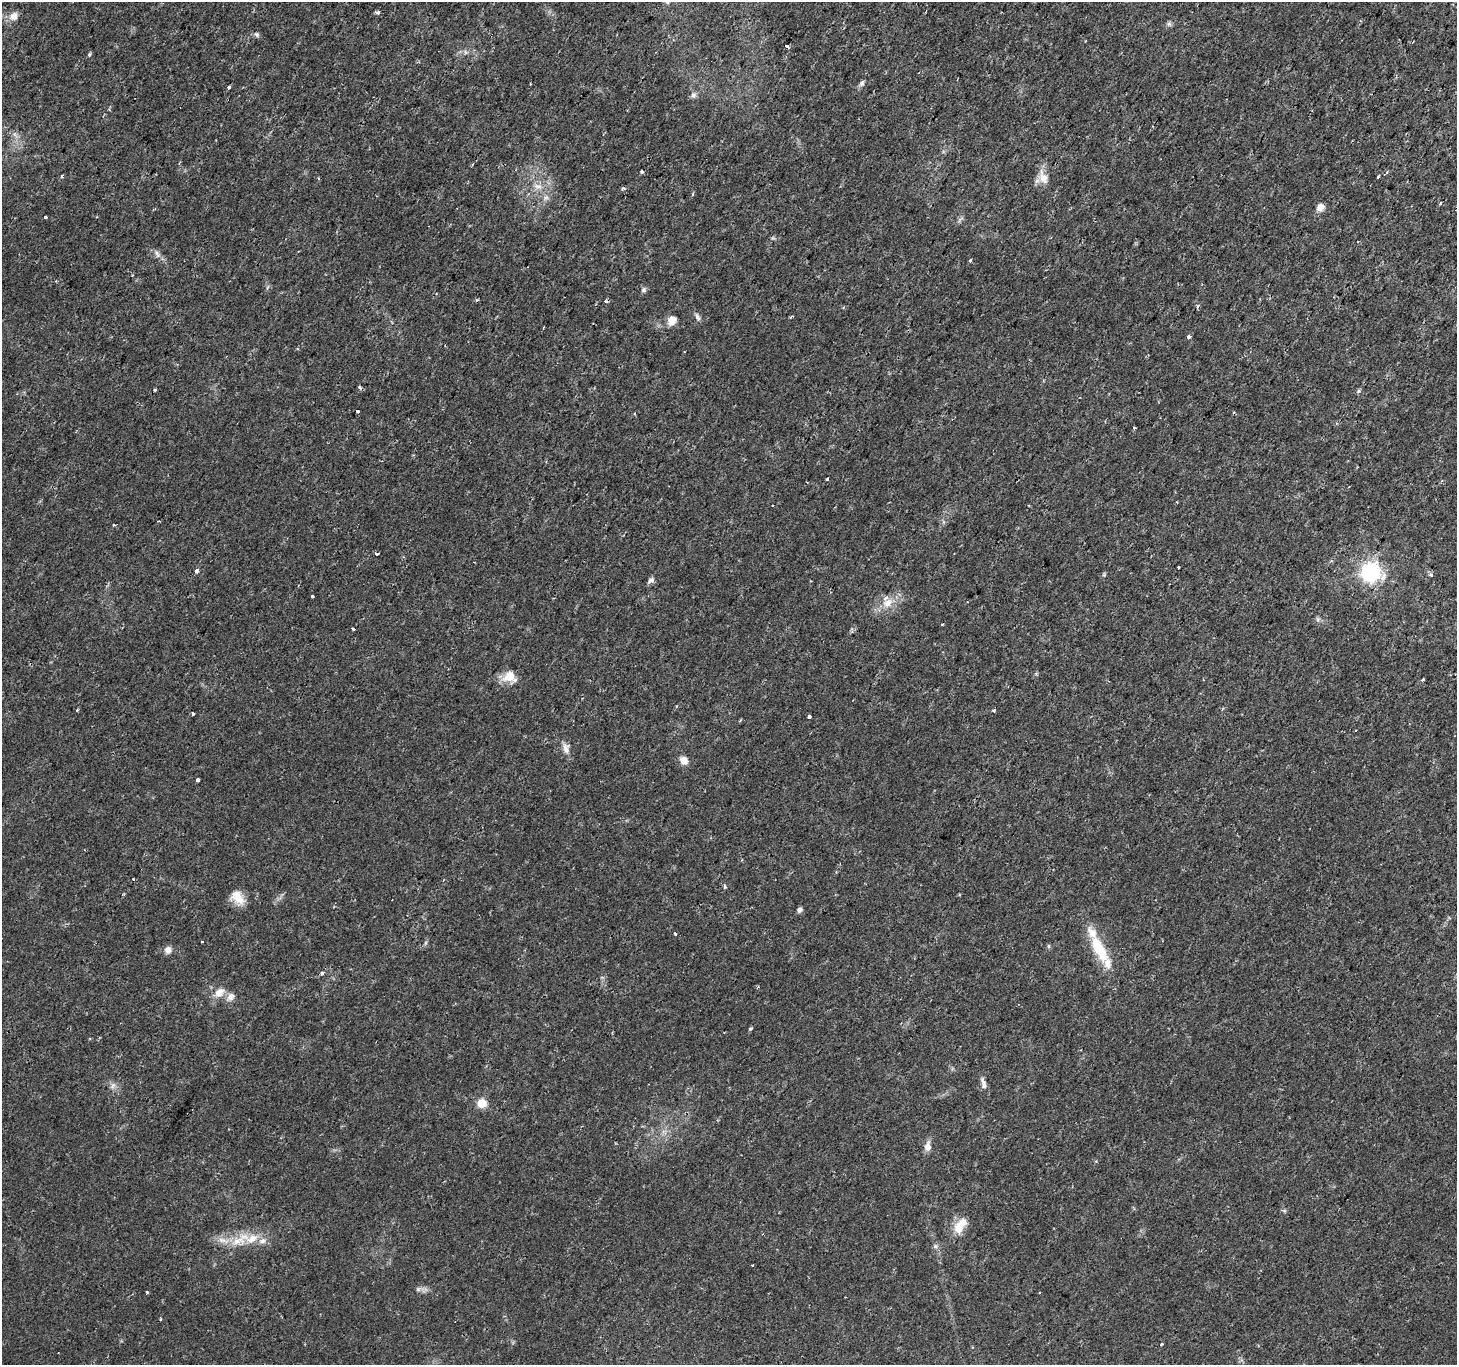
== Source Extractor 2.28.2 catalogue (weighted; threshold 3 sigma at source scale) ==
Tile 10 of 4 x 4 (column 2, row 3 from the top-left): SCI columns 1455-2909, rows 1559-2921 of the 5824 x 5908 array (HDU 1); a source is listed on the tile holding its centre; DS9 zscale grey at full resolution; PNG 1459 x 1367 px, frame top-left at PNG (2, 2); no overlay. Shown black and unused: <1% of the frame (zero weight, under 2 of 3 exposures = <1% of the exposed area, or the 3 px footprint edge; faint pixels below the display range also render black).
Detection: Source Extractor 2.28.2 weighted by HDU 2 'WHT'; one run over the whole footprint, this tile lists its part. Background 0.0109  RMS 0.0027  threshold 0.0119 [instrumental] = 3 sigma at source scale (4.5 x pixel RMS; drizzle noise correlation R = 1.50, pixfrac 1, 0.0396/0.0396 arcsec/px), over >= 5 px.
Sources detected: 94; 1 too faint to see at this stretch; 1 inside a brighter object's white glare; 2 cosmic-ray / hot-pixel residue — not listed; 4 inside a brighter listed object's ellipse — not listed separately; the other 86 listed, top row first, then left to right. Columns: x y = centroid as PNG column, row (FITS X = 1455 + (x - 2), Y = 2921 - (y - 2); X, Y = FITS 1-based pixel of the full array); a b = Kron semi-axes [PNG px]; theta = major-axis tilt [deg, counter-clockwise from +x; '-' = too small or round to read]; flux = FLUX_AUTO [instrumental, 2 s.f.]
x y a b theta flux
378 12 4 3 - 0.96
14 16 12 9 40 2.2
1169 24 7 6 - 0.61
257 34 6 6 - 0.57
787 46 3 3 - 4
89 54 4 4 - 0.46
862 83 9 6 58 0.73
530 84 2 2 - 0.23
229 88 3 3 - 3.8
693 95 8 7 - 0.92
642 172 3 3 - 0.71
1386 172 6 3 42 0.46
62 177 5 3 - 0.35
1043 177 21 11 -69 3
1378 177 3 3 - 1.3
538 186 11 6 -14 1.5
623 188 5 4 - 0.54
546 198 7 5 29 0.78
1440 203 3 3 - 0.62
1320 207 10 8 49 1.7
45 217 3 3 - 1.9
960 219 13 3 45 0.53
157 254 12 6 -65 1.1
970 261 4 3 - 0.42
643 290 7 7 - 0.65
1197 306 6 4 86 0.38
697 317 12 5 -67 0.83
791 317 3 2 - 0.39
672 320 9 7 60 3.2
1189 337 4 3 - 1.7
359 387 4 3 - 0.63
155 390 3 3 - 0.56
1358 391 6 4 70 0.38
357 411 3 3 - 7.7
1134 427 3 3 - 0.63
827 479 3 3 - 1.3
1349 487 2 2 - 0.23
1177 502 3 3 - 0.19
159 521 4 2 - 0.21
114 525 3 3 - 0.25
377 553 3 3 - 3.3
1178 567 3 3 - 1
196 571 4 4 - 0.94
1371 572 9 8 - 63
1431 575 6 5 - 0.51
651 580 8 6 34 0.94
312 596 3 3 - 1.4
888 603 17 11 37 3.7
353 629 3 3 - 1.4
509 676 15 13 -14 4.3
1422 680 3 3 - 1.1
77 710 3 3 - 0.48
994 710 3 3 - 0.71
193 714 3 3 - 2.6
809 717 3 3 - 2.5
1356 730 3 2 - 0.34
566 748 15 8 -76 1.7
684 760 10 8 -44 2.1
197 780 4 3 - 0.77
133 879 3 3 - 1.1
725 887 4 3 - 0.49
239 899 18 14 -35 3.4
799 910 6 5 - 0.9
675 934 3 3 - 0.81
202 942 3 2 - 0.37
425 943 6 4 71 0.43
1048 946 6 4 90 0.36
1097 946 23 13 -69 7.7
168 950 9 8 - 1.5
322 973 4 3 - 0.98
219 992 14 11 41 2.8
230 997 12 9 54 1.5
750 1028 4 4 - 0.38
983 1084 16 7 -79 1.4
113 1086 11 5 55 0.89
481 1103 10 8 2 3.7
928 1146 13 8 90 1.7
960 1226 23 12 52 4.4
223 1240 19 6 -17 2.4
238 1241 22 9 30 4.4
262 1241 11 7 15 1.5
935 1246 7 6 - 0.62
752 1265 3 3 - 0.62
418 1289 6 6 - 0.64
1039 1292 3 2 - 0.35
1161 1344 3 3 - 0.9
Unlisted compact peaks at least as high as the median listed source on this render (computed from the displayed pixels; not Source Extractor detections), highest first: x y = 147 1292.